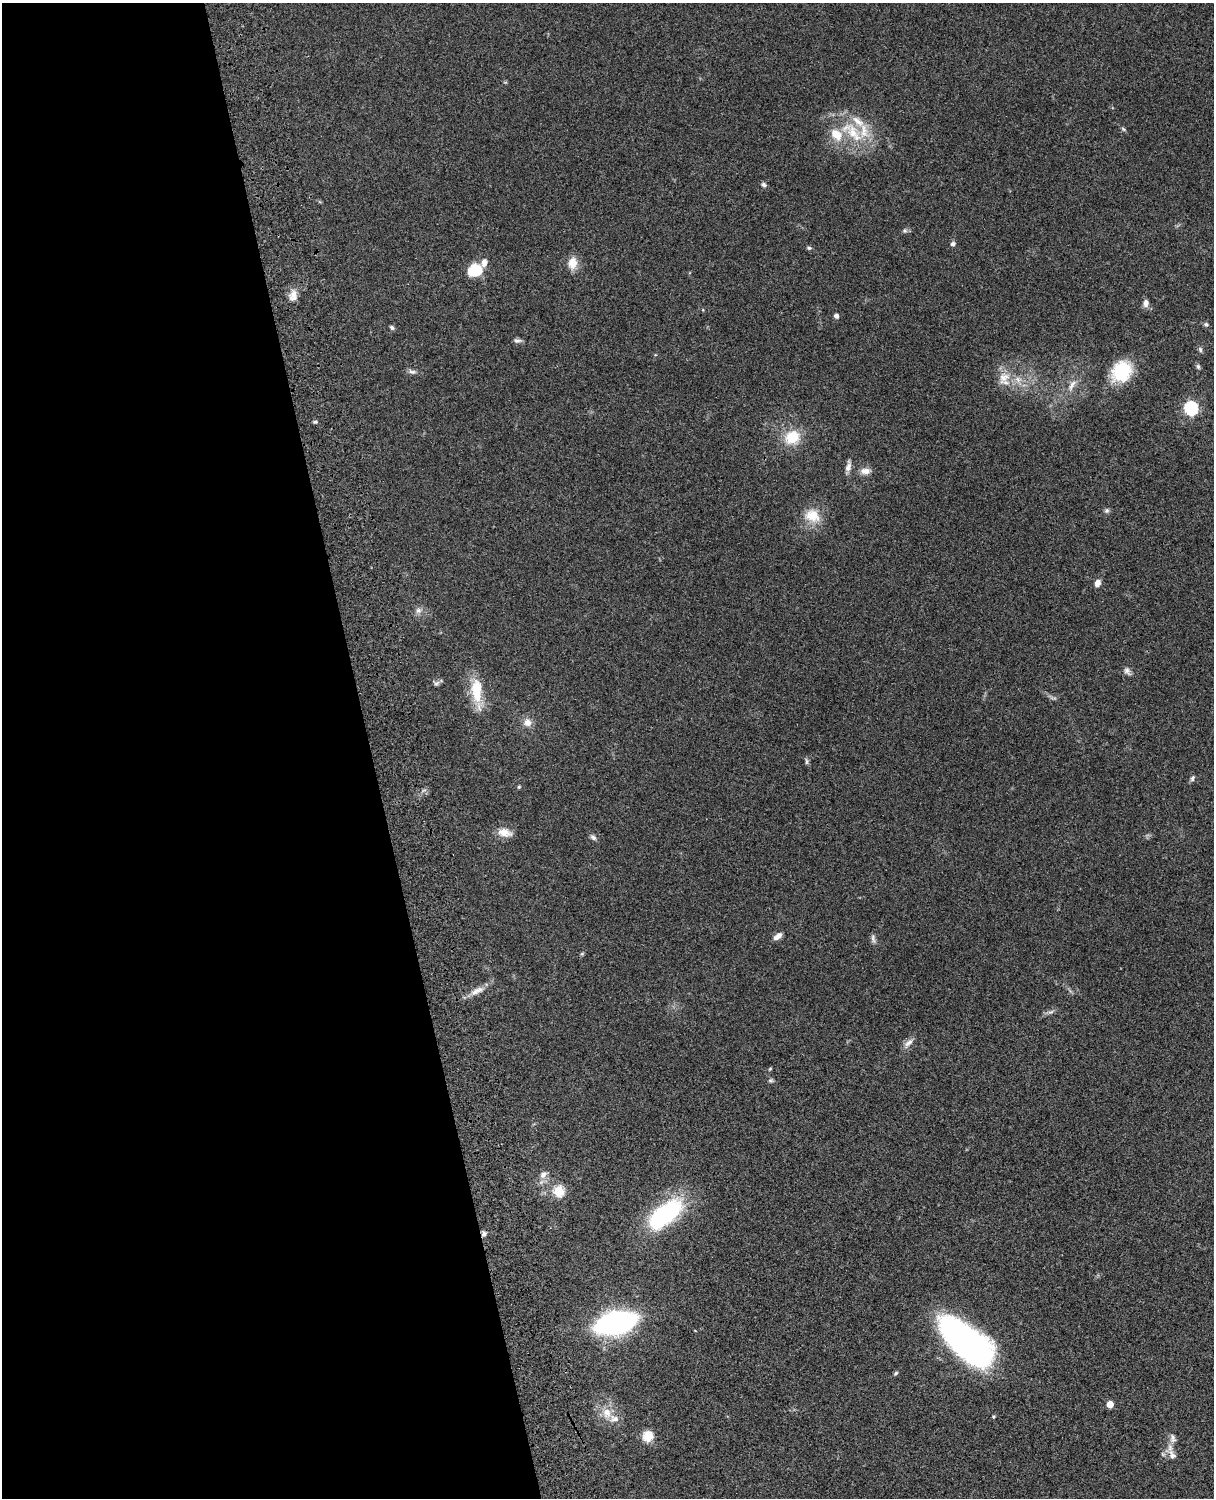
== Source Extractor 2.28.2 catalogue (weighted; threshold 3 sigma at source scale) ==
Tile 5 of 4 x 3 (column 1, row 2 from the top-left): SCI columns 121-1332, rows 1773-3268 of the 5087 x 4927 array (HDU 1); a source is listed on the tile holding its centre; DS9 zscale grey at full resolution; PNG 1216 x 1500 px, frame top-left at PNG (2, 3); no overlay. Shown black and unused: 31% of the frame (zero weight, under 3 of 4 exposures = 6% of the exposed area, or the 3 px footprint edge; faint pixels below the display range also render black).
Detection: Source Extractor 2.28.2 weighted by HDU 2 'WHT'; one run over the whole footprint, this tile lists its part. Background 0.0986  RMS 0.0064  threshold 0.0289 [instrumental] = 3 sigma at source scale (4.5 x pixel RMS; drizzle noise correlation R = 1.50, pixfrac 1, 0.05/0.05 arcsec/px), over >= 5 px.
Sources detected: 64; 5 inside a brighter listed object's ellipse — not listed separately; the other 59 listed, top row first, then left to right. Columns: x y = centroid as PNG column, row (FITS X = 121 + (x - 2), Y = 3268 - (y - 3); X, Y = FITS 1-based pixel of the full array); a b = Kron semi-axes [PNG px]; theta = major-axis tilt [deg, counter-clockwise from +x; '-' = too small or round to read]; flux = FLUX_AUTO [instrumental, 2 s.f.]
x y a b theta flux
1123 129 7 4 -45 1
854 133 33 15 -54 23
836 134 19 13 -46 12
764 185 7 5 -32 1.4
905 231 7 6 - 1.3
953 244 6 6 - 1.7
809 248 6 5 - 1.1
572 263 15 10 81 7.6
474 270 16 13 20 16
293 296 16 10 78 5.6
1146 303 10 7 87 3.1
836 316 5 5 - 2.4
1206 324 6 5 - 1.3
392 327 6 5 - 1.3
517 341 11 5 -2 1.7
1200 349 7 5 -74 1.3
1198 366 7 5 -73 1.3
1121 371 24 20 49 29
412 372 11 6 -14 2
1004 377 18 13 36 8.9
1072 385 18 7 61 4.9
1191 408 6 6 - 96
315 422 6 4 -19 1
792 437 21 17 31 17
848 466 15 7 79 3.5
865 471 14 8 4 4.3
1107 510 6 6 - 1.4
812 516 22 17 -23 13
1098 583 9 7 67 3.5
418 610 8 8 - 2.8
1127 671 12 7 -57 2.3
436 683 8 7 - 1.7
477 691 31 13 -88 20
527 722 11 10 - 4.8
806 761 10 4 -86 1.2
1192 778 8 5 69 1.5
519 787 5 4 - 0.8
505 832 19 11 -13 6.6
593 837 9 6 -33 1.8
778 936 10 6 38 4
873 938 13 5 -83 1.9
582 954 6 4 2 0.72
475 992 11 8 31 4.1
1051 1012 9 4 22 1.7
908 1043 16 7 44 3.6
770 1069 5 4 - 0.67
770 1080 7 5 0 1.1
543 1175 12 8 46 3.7
559 1191 6 6 - 37
665 1214 38 17 39 81
484 1234 7 6 - 1.9
616 1323 25 12 11 260
965 1341 43 19 -41 340
896 1373 6 4 34 1.1
1110 1404 5 5 - 9.9
607 1413 15 12 -73 8.3
648 1436 11 10 - 10
1173 1438 13 8 -72 3.2
1172 1455 16 9 -63 5
Overlapping masked pixels (flux is a lower limit): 1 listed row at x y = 484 1234